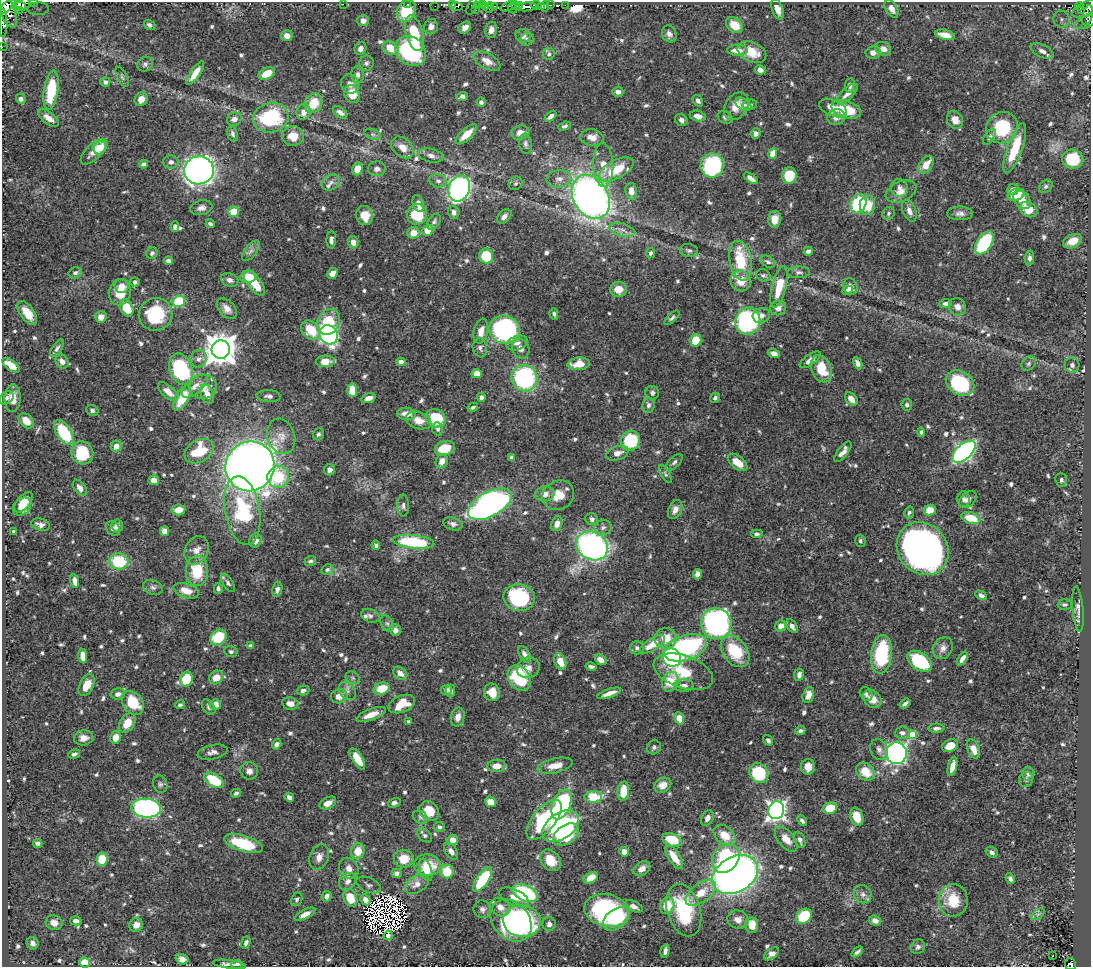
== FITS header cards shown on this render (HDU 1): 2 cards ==
NAXIS1  =                 1089
NAXIS2  =                  965

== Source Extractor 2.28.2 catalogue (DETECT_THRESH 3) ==
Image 1089 x 965 px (HDU 1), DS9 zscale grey, 1 PNG px = 1 image px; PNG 1093 x 969 px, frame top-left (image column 1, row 965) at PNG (2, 2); each listed source drawn as its Kron ellipse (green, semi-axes under 4 px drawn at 4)
Background 0.498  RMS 0.0088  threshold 0.0263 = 3 sigma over >= 5 px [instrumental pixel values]
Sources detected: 761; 14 with non-positive FLUX_AUTO (blend fragments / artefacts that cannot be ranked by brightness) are neither listed nor drawn; of the other 747, the 500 brightest by FLUX_AUTO listed and drawn (247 fainter detections omitted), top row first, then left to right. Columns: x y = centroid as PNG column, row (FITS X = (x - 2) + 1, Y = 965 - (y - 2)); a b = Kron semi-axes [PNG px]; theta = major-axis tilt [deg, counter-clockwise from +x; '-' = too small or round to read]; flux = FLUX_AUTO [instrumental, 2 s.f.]
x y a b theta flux
33 3 4 3 - 15
24 4 7 6 - 230
343 4 2 2 - 71
407 4 2 2 - 4.1
452 4 3 3 - 47
478 5 4 2 - 5.3
482 5 3 2 - 2.2
515 5 3 2 - 17
536 5 5 3 - 33
551 5 3 2 - 11
565 5 2 2 - 9.5
19 6 7 3 -2 14
435 6 3 2 - 4
472 6 9 4 67 20
486 6 4 3 - 29
509 6 9 4 25 75
519 6 3 3 - 30
541 6 4 3 - 34
545 6 5 3 - 38
1079 6 4 3 - 23
6 7 11 4 38 400
456 7 6 3 7 6.6
495 7 3 2 - 17
526 7 11 3 4 140
489 8 5 2 - 24
512 8 5 3 - 43
1088 8 17 7 23 69
38 9 11 6 1 2.8
777 9 11 5 -69 5
892 9 9 5 -60 3.8
19 10 3 2 - 33
476 10 2 2 - 14
407 11 11 9 65 16
1081 11 3 2 - 22
8 12 17 7 -70 560
1088 15 10 5 75 76
1062 19 8 8 - 2.6
1089 20 16 6 27 60
363 21 6 5 - 3.6
3 23 14 3 -90 14
149 25 6 4 -35 2
734 25 9 7 -41 11
431 27 8 7 - 3.2
465 27 7 5 41 3.7
491 30 8 6 78 4.4
414 33 18 8 -75 21
669 34 9 7 -64 2.6
945 35 10 5 -13 6.9
287 36 6 5 - 4.7
523 36 7 7 - 3
527 39 7 6 - 1.6
2 47 2 2 - 2
360 48 6 6 - 2.9
391 48 8 6 -28 11
883 49 8 6 -26 4.6
737 50 10 5 -2 5.4
411 51 16 13 -39 61
1042 51 12 6 -26 3.4
752 52 15 10 -25 11
873 52 7 6 - 4.6
549 54 6 6 - 1.3
487 61 15 7 -28 4.8
366 63 7 7 - 1.5
145 64 8 7 - 1.9
760 70 5 4 - 3.7
195 73 14 5 55 7.4
267 73 8 5 26 12
357 75 9 6 -86 2.4
122 77 11 4 -64 1.5
105 82 5 5 - 1.9
350 84 10 8 -61 3.4
850 86 7 5 84 2.3
51 90 20 7 82 21
618 92 5 5 - 2.7
352 94 9 7 -69 11
847 94 13 5 44 3.7
462 96 6 4 20 2.1
21 99 5 5 - 1.9
141 99 7 6 - 5.7
698 101 6 4 -55 2
481 102 4 4 - 1.5
313 103 10 8 57 13
743 104 9 5 -33 1.9
750 105 7 5 11 1.6
736 106 15 11 54 8.3
833 108 14 8 -23 6.3
846 109 15 8 -17 21
303 112 8 7 - 4.3
340 112 8 5 -36 3
551 116 7 4 41 2.5
698 116 8 5 -13 4.6
725 117 8 5 -24 1.6
836 117 9 7 16 4.4
49 118 12 6 -37 4.7
271 118 18 14 14 56
234 119 7 6 - 3.1
681 120 7 5 -46 2.5
955 120 9 7 -62 5.6
564 126 6 4 21 1.5
1002 128 16 15 - 30
520 133 9 7 10 4.9
755 133 5 5 - 2.9
232 134 8 5 -74 1.8
373 134 8 5 -19 1.6
466 134 13 5 42 9.2
293 136 11 10 - 9.1
592 137 12 8 -8 5.8
989 137 9 5 57 1.5
526 144 10 6 -83 2.1
402 147 13 9 -42 7.3
100 148 7 6 - 13
1015 148 26 7 70 21
94 152 16 7 44 6.3
773 154 5 4 - 7.5
431 156 12 6 -13 3.1
1073 159 10 9 - 28
171 162 7 6 - 2.7
143 164 4 4 - 1.6
603 165 22 10 -88 9.4
926 165 10 6 55 8.3
712 166 12 11 - 61
357 169 6 5 - 6.3
377 169 9 7 1 2.6
616 169 19 9 28 18
199 170 15 14 - 320
789 175 8 7 - 19
751 178 8 4 -35 3.5
559 179 12 8 6 4.1
438 181 9 6 -17 2.4
331 183 9 7 33 2.6
516 183 7 6 - 1.4
1046 186 7 6 - 1.5
459 188 13 10 68 200
899 188 9 8 - 2.8
1013 189 6 5 - 2.5
631 191 8 6 -80 4.7
901 192 16 10 23 5.7
1016 195 8 6 22 8.7
591 197 23 17 -60 340
1022 200 11 7 -50 6.5
418 204 8 5 -71 3.4
858 204 10 7 64 42
867 205 10 7 88 14
201 208 11 7 13 2.9
1029 209 9 7 -29 8.5
909 211 11 6 -68 3.2
233 212 5 5 - 13
454 212 6 5 - 2.8
889 213 7 6 - 1.5
960 213 12 7 0 2.9
417 214 10 10 - 23
365 216 9 8 - 9.2
504 216 8 5 41 2.8
775 219 8 6 84 6.3
434 222 9 5 56 1.5
210 224 4 3 - 1.3
175 227 5 4 - 1.5
428 230 6 5 - 9.3
622 230 13 6 -15 3.5
413 233 6 5 - 6.4
331 240 9 4 87 2.4
1073 241 10 6 24 7.3
353 242 6 5 - 4.9
984 243 13 7 56 61
689 250 9 6 -10 1.7
251 251 12 6 52 2.4
808 251 4 4 - 2.2
152 253 6 5 - 1.3
650 253 5 4 - 1.5
486 256 7 7 - 21
1029 258 7 5 86 1.7
168 261 5 4 - 1.4
741 261 20 11 -79 24
768 262 8 5 -33 1.7
799 272 11 6 2 1.9
75 273 7 5 16 1.7
333 273 6 4 45 5.6
763 275 7 6 - 1.6
248 277 8 6 7 12
230 280 9 6 -20 2.5
741 281 11 10 - 9.7
135 282 5 4 - 1.6
254 283 15 6 -53 15
121 286 7 7 - 4.3
850 286 8 7 - 4.5
779 287 21 7 76 17
618 289 8 7 - 8
847 290 5 4 - 1.9
120 292 13 10 77 13
179 301 6 5 - 31
945 303 6 4 4 2.1
957 307 9 8 - 3.5
127 308 9 6 -64 13
778 308 8 7 - 4
227 309 12 7 -47 4.3
27 313 14 7 -55 9.3
156 314 17 16 - 32
554 314 5 4 - 1.3
761 315 9 7 17 3.5
101 317 6 6 - 4.3
672 318 9 4 43 1.5
748 321 13 12 - 98
329 322 13 10 63 24
311 330 10 8 -45 16
504 330 15 14 - 110
481 331 13 7 77 5.9
329 335 10 8 -56 160
696 340 6 5 - 17
517 343 11 7 19 3.2
57 348 10 4 54 1.7
480 348 9 7 -81 2.1
521 349 10 8 -70 3.4
221 350 9 9 - 1100
774 353 6 4 -20 2.9
199 359 9 8 - 3
810 360 12 5 35 3.5
62 361 7 6 - 3.6
325 361 9 6 4 8.8
401 362 4 4 - 5.9
858 363 6 4 -63 2.3
579 364 11 6 7 8.2
1029 364 8 6 46 1.5
11 365 10 5 -36 8.4
1072 365 8 7 - 2.3
181 369 16 11 -68 68
821 369 14 10 -67 17
477 374 5 4 - 6.4
524 378 13 13 - 78
960 383 15 11 -34 45
195 386 16 7 40 4.5
203 387 13 12 - 7.9
352 390 7 5 -87 11
168 392 12 6 -41 5.8
652 393 7 6 - 1.7
207 394 10 6 -67 5.1
269 396 12 6 -4 2.1
481 397 5 4 - 2
6 398 8 5 40 2.1
13 398 14 8 89 6.8
182 398 14 6 61 19
369 398 7 5 18 4.9
715 398 5 4 - 1.5
851 399 7 5 -49 4.5
648 405 7 6 - 2.2
907 405 6 5 - 1.5
473 407 5 4 - 1.3
92 410 6 5 - 1.5
406 414 9 6 -3 6
436 418 10 9 - 24
419 420 13 8 -17 6
26 421 9 6 -45 8.5
438 429 6 5 - 1.8
921 432 4 4 - 1.6
64 433 14 7 -56 32
318 434 6 5 - 1.3
281 436 18 13 -72 7.6
630 441 10 9 - 36
116 446 5 5 - 4.2
445 448 10 7 18 14
199 451 15 11 31 25
843 452 12 5 52 3.6
964 452 14 7 42 200
82 453 12 10 -64 27
617 453 11 7 18 4.4
511 458 4 4 - 2.1
442 461 7 6 - 5
674 462 10 5 44 1.8
738 462 11 6 -38 8.9
250 466 25 24 - 710
329 470 6 5 - 2.2
665 474 10 4 -59 1.3
278 477 11 10 - 23
154 480 5 5 - 4.5
1061 480 7 5 -88 1.5
80 488 9 5 -53 2.8
545 494 10 7 9 4.4
558 495 16 14 31 11
964 499 8 6 89 1.9
968 499 10 7 45 2.8
24 502 12 6 50 7.2
490 504 24 12 29 200
403 506 11 6 -87 2.1
22 507 10 8 44 9.7
178 510 7 5 6 6.3
675 510 10 6 66 3.8
930 510 6 5 - 8.1
242 511 35 17 -80 48
909 513 6 4 73 1.4
971 518 10 5 -17 14
592 519 6 6 - 2.4
453 524 10 6 -17 2.2
557 524 7 5 70 3.8
41 525 10 5 -17 3.5
117 526 6 5 - 2.8
603 528 8 7 - 2.4
113 529 8 6 -45 2
165 531 4 4 - 5.8
14 532 4 3 - 1.9
756 534 6 4 0 1.8
255 541 7 6 - 4.1
860 541 6 5 - 1.4
414 542 21 7 -6 44
376 545 4 4 - 1.3
592 546 16 13 -31 180
923 549 28 24 -49 370
196 550 15 11 63 6.1
119 561 10 8 -5 31
310 561 6 5 - 1.5
327 570 6 5 - 1.3
197 571 15 11 88 22
697 574 5 4 - 2.8
75 581 7 4 -77 3.7
228 583 10 5 -57 1.7
153 587 10 7 -21 2
218 588 5 4 - 1.4
277 589 8 5 78 2.2
186 591 13 7 -18 7
981 595 6 4 -28 2.2
519 598 16 13 -12 49
1065 604 7 5 1 1.4
1078 609 23 5 -85 3.3
370 616 9 6 -24 2
387 623 9 5 -62 1.6
716 623 15 15 - 190
781 626 6 5 - 4.9
792 626 8 4 -58 2.7
395 630 6 5 - 2.5
218 637 9 7 41 23
666 638 11 10 - 11
652 644 14 6 32 10
251 646 4 4 - 3.1
637 648 7 6 - 1.6
685 648 22 12 17 110
943 648 11 9 63 3.8
735 651 17 12 -52 27
231 652 7 5 -15 1.5
881 654 19 10 84 44
525 655 9 5 -59 2.6
83 656 7 4 -83 5.9
672 658 9 8 - 110
962 659 7 4 57 2.8
601 660 6 4 -38 4.1
920 661 14 8 -35 42
560 662 8 5 -67 7.5
591 666 5 3 - 1.6
528 668 12 10 19 3.9
683 672 31 16 -19 18
400 673 8 5 -39 4
799 675 6 5 - 2.5
216 678 7 6 - 7.4
353 678 7 5 -34 1.4
519 678 13 10 -58 40
186 679 8 6 66 17
670 682 10 8 68 15
87 685 12 6 63 9.6
684 686 10 6 2 3.1
382 689 8 6 18 14
446 690 5 5 - 2.4
303 691 6 4 15 2
347 691 10 7 -53 2.8
451 691 6 5 - 1.9
492 692 9 8 - 8.7
609 693 12 4 19 4.2
118 694 7 5 14 2.4
866 694 7 6 - 1.6
808 695 8 5 74 4.5
339 696 8 7 - 5.5
872 699 10 8 -42 6.8
133 703 13 10 -52 23
290 703 8 6 -10 5
905 703 6 3 37 1.6
215 704 5 5 - 5.1
402 704 14 8 23 16
180 705 5 4 - 1.3
209 707 8 5 -54 1.7
371 715 15 5 21 7.5
458 717 10 7 78 4.7
679 718 6 4 -69 8.6
409 722 4 4 - 1.7
127 723 10 7 59 9.5
936 728 8 4 0 2.1
800 731 5 4 - 1.4
902 733 7 6 - 2.9
912 734 4 4 - 20
116 737 6 5 - 6
83 738 9 7 8 4.2
768 740 6 4 -55 1.7
277 744 5 4 - 2.1
950 746 8 6 27 8.2
654 747 7 6 - 1.7
879 749 11 8 -69 3
973 749 10 6 -69 5.7
212 752 15 7 12 3.2
896 753 11 10 - 210
74 754 6 4 20 1.6
357 759 12 5 -59 10
497 766 9 6 4 5.3
555 766 18 7 12 7.3
952 766 10 4 76 4.3
808 767 8 7 - 5.2
249 771 9 8 - 2.8
865 772 10 8 -38 11
759 773 10 9 - 36
1028 774 7 6 - 1.8
214 780 11 6 -31 23
1026 780 7 7 - 1.6
160 784 9 7 -72 1.6
663 785 9 7 25 6
623 791 9 5 84 11
236 793 5 4 - 1.5
289 797 5 4 - 3.1
593 797 9 5 2 21
490 802 6 5 - 5.9
328 803 9 5 29 5
394 803 6 4 14 1.9
561 804 16 9 68 58
146 808 15 9 -6 200
830 808 7 5 17 14
776 810 9 7 73 270
429 811 11 9 -48 13
420 817 8 6 -30 1.6
857 817 9 6 -70 9.2
707 818 8 5 62 3.2
544 820 24 11 51 60
802 821 6 4 -48 1.6
561 826 20 13 34 91
439 827 6 5 - 1.7
425 835 8 5 -44 1.6
566 835 14 9 37 25
725 835 12 8 -41 11
786 839 15 8 -50 6.7
453 840 5 5 - 6.5
672 840 10 6 -20 19
800 840 8 5 -68 2.1
38 843 5 4 - 1.6
243 844 20 8 -17 28
358 851 8 6 80 11
451 851 9 6 -56 3.1
624 852 5 4 - 5.6
992 852 6 5 - 2.1
319 857 13 9 70 4.4
674 857 14 6 -56 9.9
726 858 15 12 51 58
102 859 7 5 82 14
404 859 10 9 - 11
550 860 12 9 -51 13
427 865 13 10 -7 17
349 868 11 9 -54 4.6
642 869 9 6 36 4.4
426 870 11 6 -70 5.8
447 871 7 6 - 15
397 873 5 4 - 3
735 875 24 17 31 380
591 878 7 5 30 7.6
483 879 14 6 55 39
1010 879 6 4 -62 1.9
348 881 9 7 45 3.5
417 884 13 8 31 4.7
369 885 13 7 -24 2.2
525 893 13 8 -25 59
701 893 18 9 37 10
863 894 9 8 - 2.9
327 896 5 4 - 2.3
514 897 16 8 -25 4.9
350 898 9 6 -69 15
297 899 7 5 62 1.4
365 900 6 4 -61 3.3
953 900 16 14 87 17
634 906 10 5 -24 2.7
667 906 8 7 - 13
500 907 10 8 -35 5.6
482 909 9 8 - 2.8
607 910 23 16 -11 83
684 910 27 16 -74 39
305 914 11 4 28 4.2
1038 914 7 4 36 1.3
804 916 8 7 - 25
616 919 15 9 38 16
738 920 10 9 - 5
76 921 6 4 -14 2.1
511 921 23 18 -47 110
522 921 19 16 -10 73
875 921 6 5 - 2.5
54 923 8 7 - 4.1
549 924 7 7 - 2.4
136 925 7 6 - 3.3
752 925 8 6 -84 9.1
388 935 5 4 - 1.9
33 943 6 5 - 2.6
246 943 6 4 70 2.3
918 947 7 6 - 1.8
665 951 7 3 76 2
857 952 7 3 38 1.6
771 954 9 5 36 4.2
1053 956 3 2 - 1.4
182 959 6 5 - 2.9
85 962 5 5 - 12
229 964 17 3 -8 2.5
237 964 5 4 - 1.9
1070 964 6 5 - 17
At the frame edge (FLAGS 8, measured only in part): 8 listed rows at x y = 33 3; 24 4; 1088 8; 1089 20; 3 23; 2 47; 237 964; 1070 964
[247 fainter detections neither listed nor drawn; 14 non-positive-flux detections neither listed nor drawn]